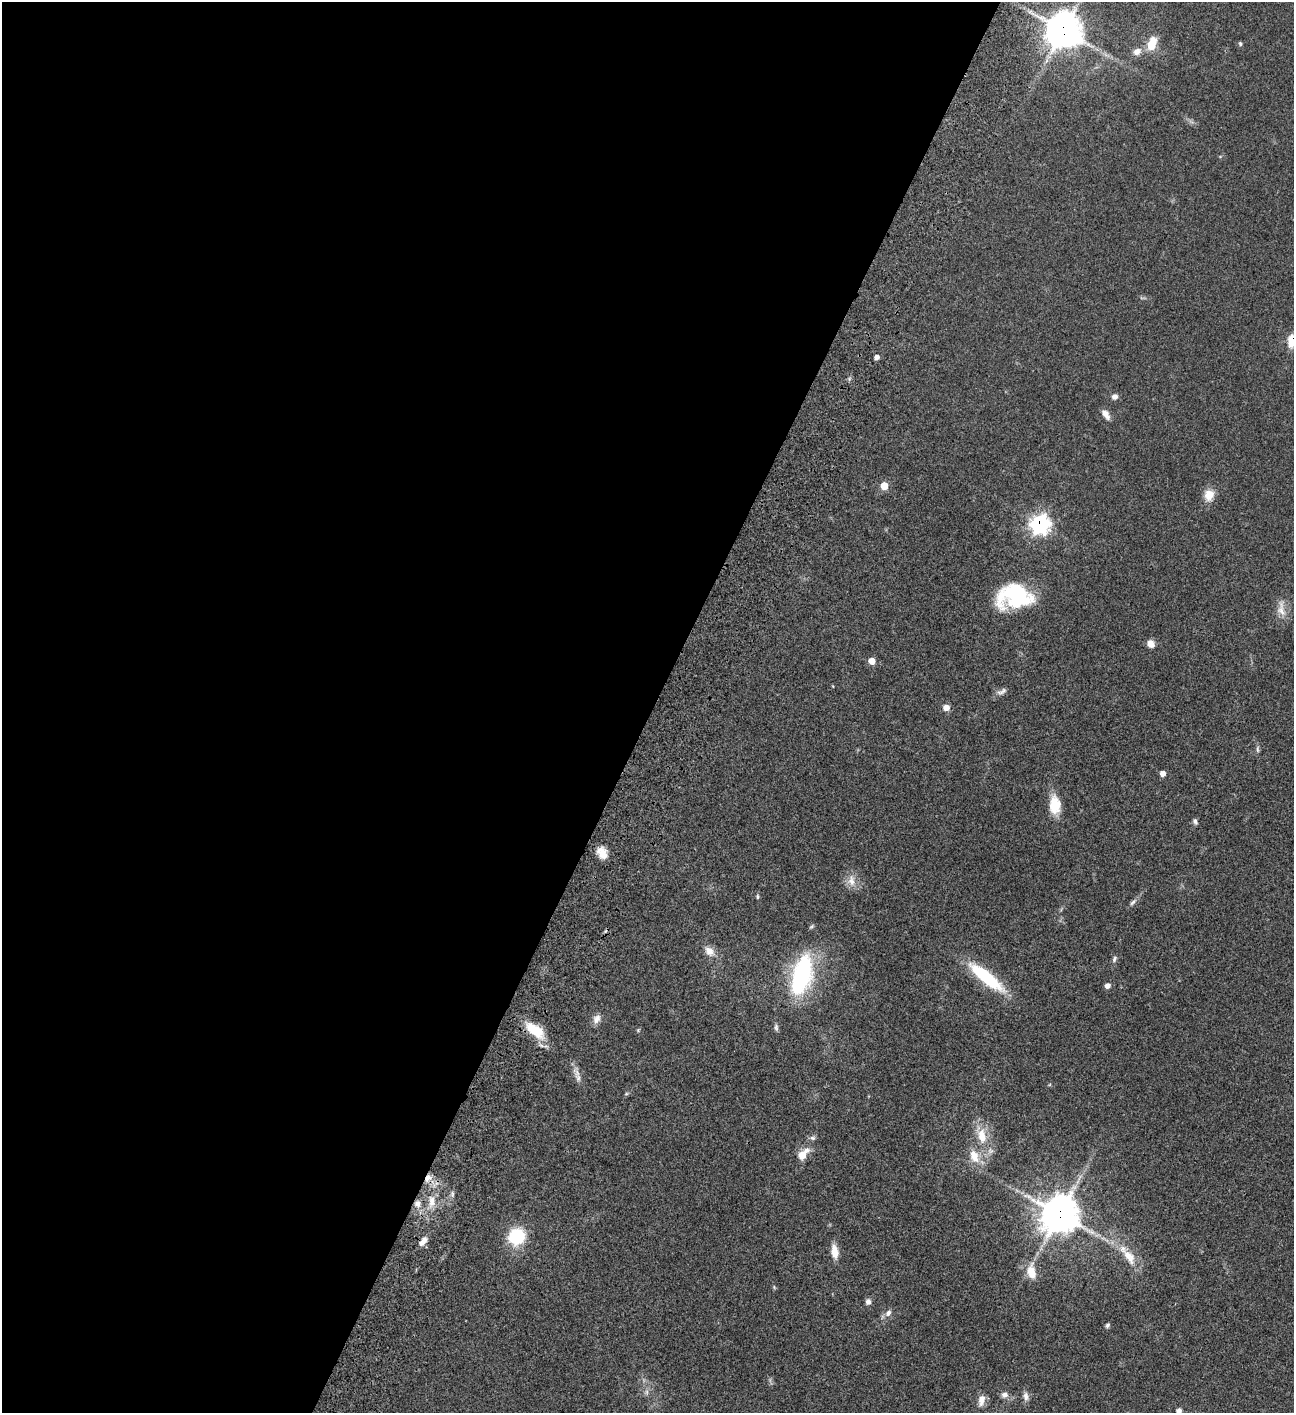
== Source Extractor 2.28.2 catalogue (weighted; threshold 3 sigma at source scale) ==
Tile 5 of 4 x 4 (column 1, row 2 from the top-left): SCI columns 506-1797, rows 3023-4433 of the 6051 x 6049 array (HDU 1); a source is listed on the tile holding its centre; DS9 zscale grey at full resolution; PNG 1296 x 1415 px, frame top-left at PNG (2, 2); no overlay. Shown black and unused: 51% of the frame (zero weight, under 3 of 4 exposures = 13% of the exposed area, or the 3 px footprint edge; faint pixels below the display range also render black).
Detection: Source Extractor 2.28.2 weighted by HDU 2 'WHT'; one run over the whole footprint, this tile lists its part. Background 0.0627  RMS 0.0058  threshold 0.0262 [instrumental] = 3 sigma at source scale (4.5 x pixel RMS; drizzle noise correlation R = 1.50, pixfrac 1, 0.05/0.05 arcsec/px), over >= 5 px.
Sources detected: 59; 1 inside a brighter listed object's ellipse — not listed separately; the other 58 listed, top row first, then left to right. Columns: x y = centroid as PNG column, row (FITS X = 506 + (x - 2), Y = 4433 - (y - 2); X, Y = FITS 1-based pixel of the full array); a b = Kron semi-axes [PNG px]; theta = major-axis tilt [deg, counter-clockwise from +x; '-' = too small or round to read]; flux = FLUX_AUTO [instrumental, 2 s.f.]
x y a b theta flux
1063 31 13 12 - 860
1152 44 16 9 72 11
1240 44 6 4 -73 0.84
1137 52 12 9 27 3.8
877 357 4 4 - 2.8
1115 397 8 7 - 2.1
1106 414 13 6 -56 3.5
884 486 6 6 - 9
1209 495 14 12 80 6.9
1040 524 9 8 - 160
1014 596 34 23 4 49
1281 609 27 11 -85 6.2
1151 644 8 7 - 4
872 661 6 6 - 4.5
1002 692 16 7 27 2.4
946 708 8 7 - 3.4
1257 749 11 4 -90 1.3
1162 773 5 5 - 3
1055 805 22 13 -88 12
1195 821 8 5 -62 1.3
602 853 13 9 -61 6.5
851 881 18 11 -85 5.4
757 896 7 4 -85 0.8
1133 902 13 4 45 1.7
709 951 16 10 -44 5
1114 959 9 5 68 1.4
801 975 38 17 75 77
986 977 41 11 -39 38
1107 986 7 6 - 2.2
596 1019 13 9 62 3.5
776 1027 10 5 -79 1.4
535 1030 27 12 -38 17
638 1030 6 4 46 0.61
577 1073 20 8 -72 4.1
626 1094 6 3 19 0.67
981 1135 27 13 -75 14
813 1138 8 6 -14 1.4
802 1155 9 8 - 6.6
974 1156 21 13 -67 9.7
428 1178 13 8 56 4.5
452 1194 10 4 90 1.3
432 1201 18 9 86 6.8
417 1204 10 9 - 4
1060 1214 13 13 - 1000
517 1236 20 18 42 23
422 1242 13 6 48 3.8
834 1252 16 8 -83 6.7
1129 1257 27 14 -58 11
1031 1272 21 12 -80 8.3
774 1287 6 4 -59 0.65
868 1302 7 6 - 2.1
888 1313 11 7 51 2.7
1107 1325 6 5 - 1.1
647 1392 7 4 90 1.3
1004 1395 10 8 9 2.5
1026 1396 12 8 -77 2.6
981 1400 14 8 82 4.6
1179 1411 7 6 - 2.9
Overlapping masked pixels (flux is a lower limit): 6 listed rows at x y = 1063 31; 1040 524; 428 1178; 417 1204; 1060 1214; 422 1242
Isophote crosses this tile's border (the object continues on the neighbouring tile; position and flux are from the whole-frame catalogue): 1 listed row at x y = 1179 1411